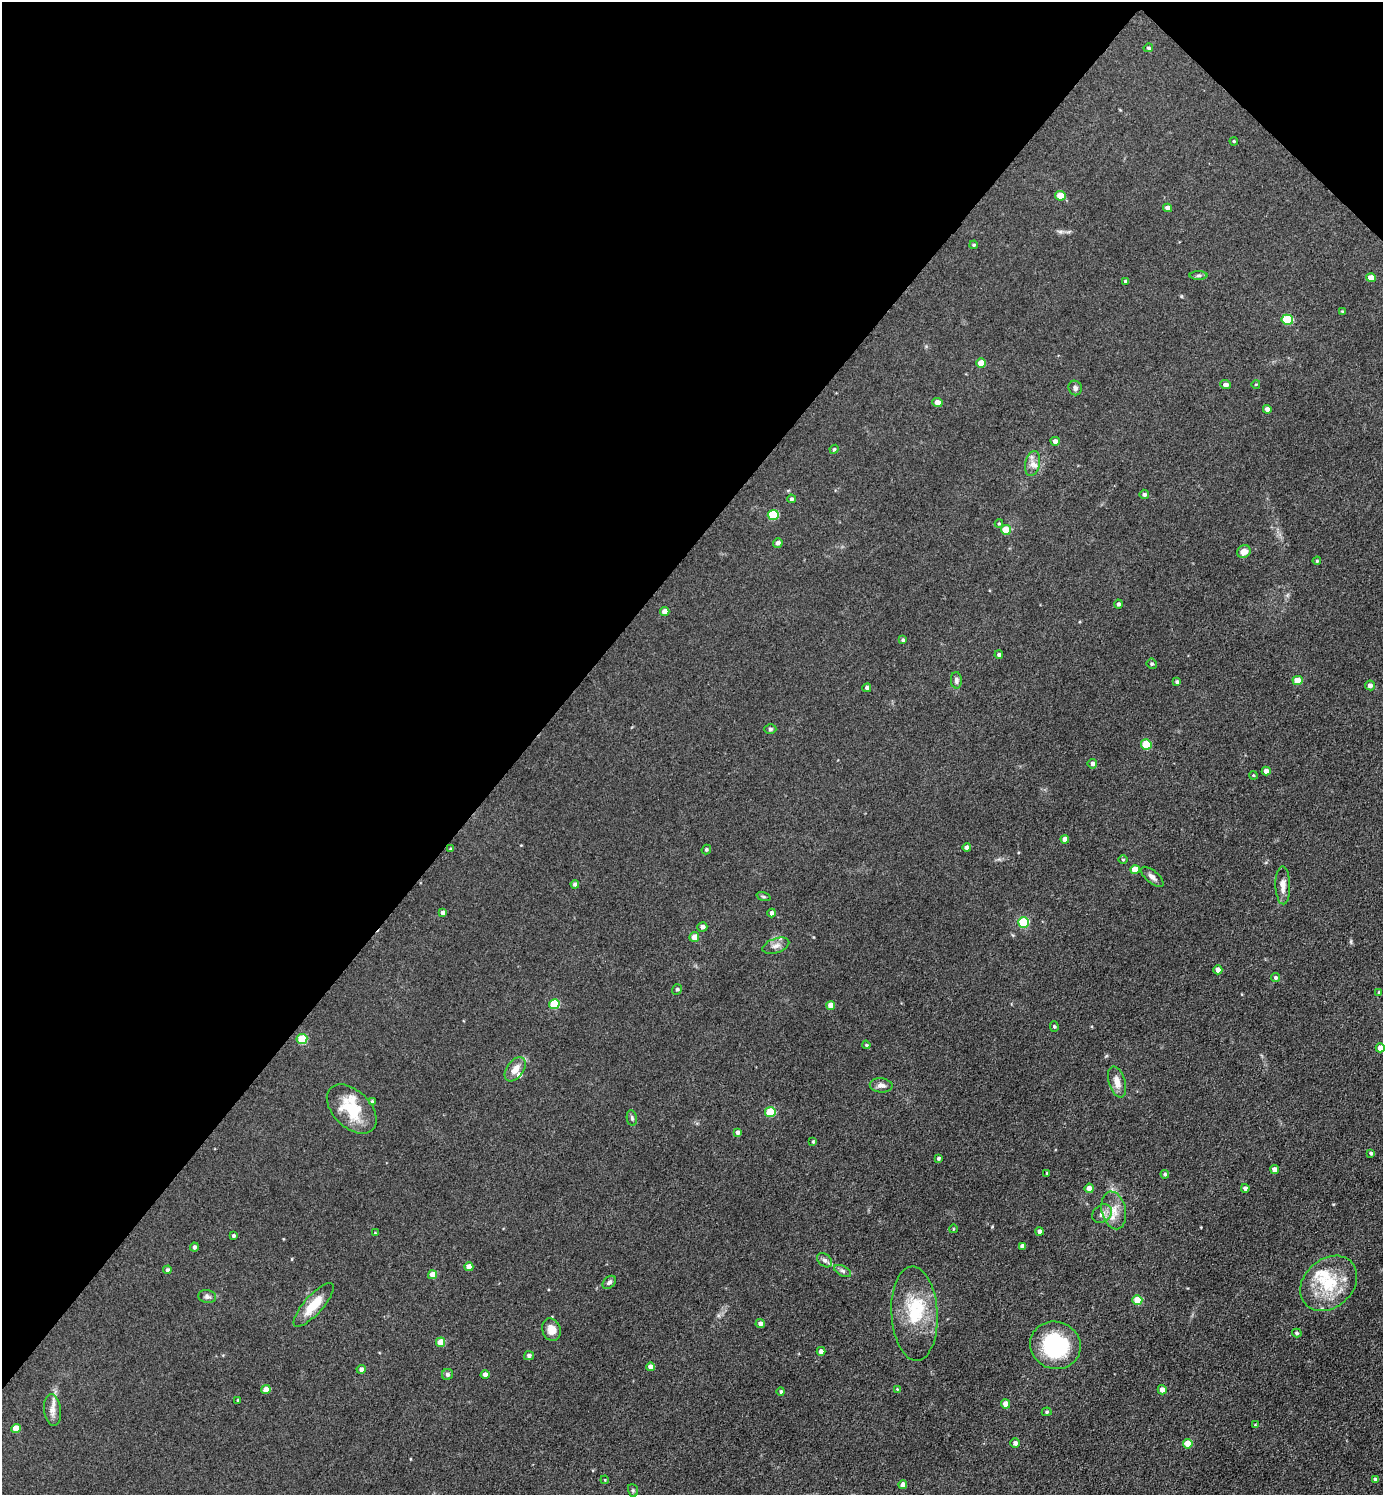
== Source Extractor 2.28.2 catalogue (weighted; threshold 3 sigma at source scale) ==
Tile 2 of 4 x 4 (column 2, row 1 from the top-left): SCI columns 1681-3061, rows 4483-5975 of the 5979 x 5977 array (HDU 1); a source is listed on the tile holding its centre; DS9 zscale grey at full resolution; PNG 1385 x 1497 px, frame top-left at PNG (2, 2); each listed source drawn as its Kron ellipse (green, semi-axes under 4 px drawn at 4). Shown black and unused: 40% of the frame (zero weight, under 3 of 5 exposures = <1% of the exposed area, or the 3 px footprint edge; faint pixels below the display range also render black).
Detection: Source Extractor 2.28.2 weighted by HDU 2 'WHT'; one run over the whole footprint, this tile lists its part. Background 0.0607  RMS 0.0073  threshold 0.0326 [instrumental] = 3 sigma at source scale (4.5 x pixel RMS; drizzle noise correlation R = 1.50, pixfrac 1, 0.05/0.05 arcsec/px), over >= 5 px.
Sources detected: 135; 5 inside a brighter listed object's ellipse — not listed separately; the other 130 listed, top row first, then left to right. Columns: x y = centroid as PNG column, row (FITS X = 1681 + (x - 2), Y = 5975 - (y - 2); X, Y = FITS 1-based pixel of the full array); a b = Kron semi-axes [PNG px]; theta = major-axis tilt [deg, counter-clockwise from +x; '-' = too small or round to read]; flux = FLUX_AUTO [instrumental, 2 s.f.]
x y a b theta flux
1148 48 5 4 - 1
1234 141 4 3 - 0.72
1060 196 5 4 - 9.4
1168 208 4 4 - 3
974 245 4 3 - 0.88
1199 275 9 4 1 1.4
1371 278 5 4 - 6.5
1125 281 4 3 - 0.87
1343 312 4 3 - 0.86
1287 320 6 5 - 30
981 363 5 4 - 7.9
1256 384 4 3 - 0.54
1226 385 5 4 - 2.8
1075 388 7 6 - 2.2
937 402 5 4 - 4.8
1267 409 4 4 - 2.9
1055 441 4 4 - 2.9
834 449 4 4 - 0.86
1032 464 12 7 77 4.5
1144 494 5 5 - 1.8
791 499 4 4 - 1.2
773 515 5 5 - 31
999 524 4 4 - 0.83
1006 530 5 5 - 14
778 543 5 4 - 2.5
1244 552 7 6 - 5.3
1317 561 4 3 - 0.75
1118 604 4 4 - 1.6
665 611 4 4 - 4
903 640 4 4 - 1.2
999 655 4 4 - 1.4
1152 664 5 5 - 1.2
956 680 8 5 -86 2.1
1298 680 5 4 - 10
1177 682 4 3 - 1.3
1370 685 5 5 - 2.7
867 688 4 4 - 2.2
770 729 6 4 -2 1.3
1146 744 5 5 - 22
1092 764 5 5 - 2.3
1266 771 4 4 - 3.2
1253 775 4 3 - 0.66
1065 839 4 4 - 4.1
967 848 4 4 - 3
451 849 4 3 - 0.99
706 850 5 4 - 1.2
1123 860 4 3 - 0.68
1135 870 5 4 - 8.9
1152 877 14 6 -39 3.2
575 884 4 4 - 1.9
1283 885 19 7 -89 5.3
764 897 7 3 -19 0.98
443 913 4 4 - 3.2
772 913 4 4 - 2.2
1023 922 5 5 - 38
702 927 5 4 - 2.7
694 937 5 4 - 5.8
776 946 14 7 19 3.8
1218 970 4 4 - 4.5
1275 977 5 4 - 1.3
677 989 5 5 - 1.4
1379 992 4 3 - 0.64
554 1004 5 5 - 28
830 1005 4 4 - 5.4
1054 1026 5 4 - 0.92
302 1039 5 5 - 29
866 1045 4 3 - 0.76
1380 1048 4 4 - 4.8
515 1069 14 8 54 6.2
1117 1082 16 8 -73 6.2
881 1085 11 7 -4 3.3
372 1101 4 4 - 1
352 1109 30 18 -44 27
770 1112 5 5 - 25
632 1118 8 5 -80 1.4
738 1132 4 4 - 2.2
813 1142 3 3 - 0.79
1371 1153 4 4 - 1.1
938 1158 4 4 - 1.3
1275 1169 4 4 - 4.4
1047 1173 3 3 - 0.67
1165 1174 4 4 - 1.1
1089 1188 4 4 - 4.7
1245 1188 4 4 - 2.3
1114 1210 19 12 -77 9.6
1102 1214 11 8 35 4.1
953 1229 4 2 - 0.49
1039 1231 4 4 - 2.7
375 1233 4 3 - 0.54
233 1236 3 3 - 1.3
1022 1246 4 4 - 2.6
194 1247 4 4 - 1.8
825 1260 8 6 -41 2.1
469 1267 4 4 - 5.8
167 1270 4 4 - 1.6
843 1271 9 5 -27 1.7
433 1275 4 4 - 7
609 1282 8 5 42 1.9
1329 1283 31 24 41 33
207 1297 9 6 -8 2.1
1137 1300 5 5 - 15
314 1305 28 9 48 15
914 1314 47 23 -87 35
760 1323 4 4 - 2.6
551 1330 11 9 -71 7.2
1297 1333 5 4 - 1.2
441 1342 4 4 - 12
1055 1345 25 23 -20 60
821 1351 4 4 - 2.9
529 1356 5 4 - 1.8
650 1367 4 4 - 3.9
361 1369 4 4 - 2.8
447 1374 6 5 - 1.8
485 1374 4 4 - 2.7
897 1389 4 3 - 0.6
266 1390 5 4 - 8.4
1162 1390 4 4 - 3.9
781 1392 4 4 - 1.2
238 1400 4 3 - 0.64
1006 1404 4 4 - 7
52 1410 16 8 -83 4.9
1047 1412 5 4 - 1.1
1255 1425 3 3 - 0.59
16 1428 5 4 - 11
1015 1443 4 4 - 2.3
1188 1444 5 4 - 10
1375 1479 4 4 - 1.2
605 1480 4 3 - 0.56
903 1484 4 4 - 3.2
633 1490 6 5 - 1.2
Isophote crosses this tile's border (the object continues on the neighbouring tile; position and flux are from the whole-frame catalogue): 1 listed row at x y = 1380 1048